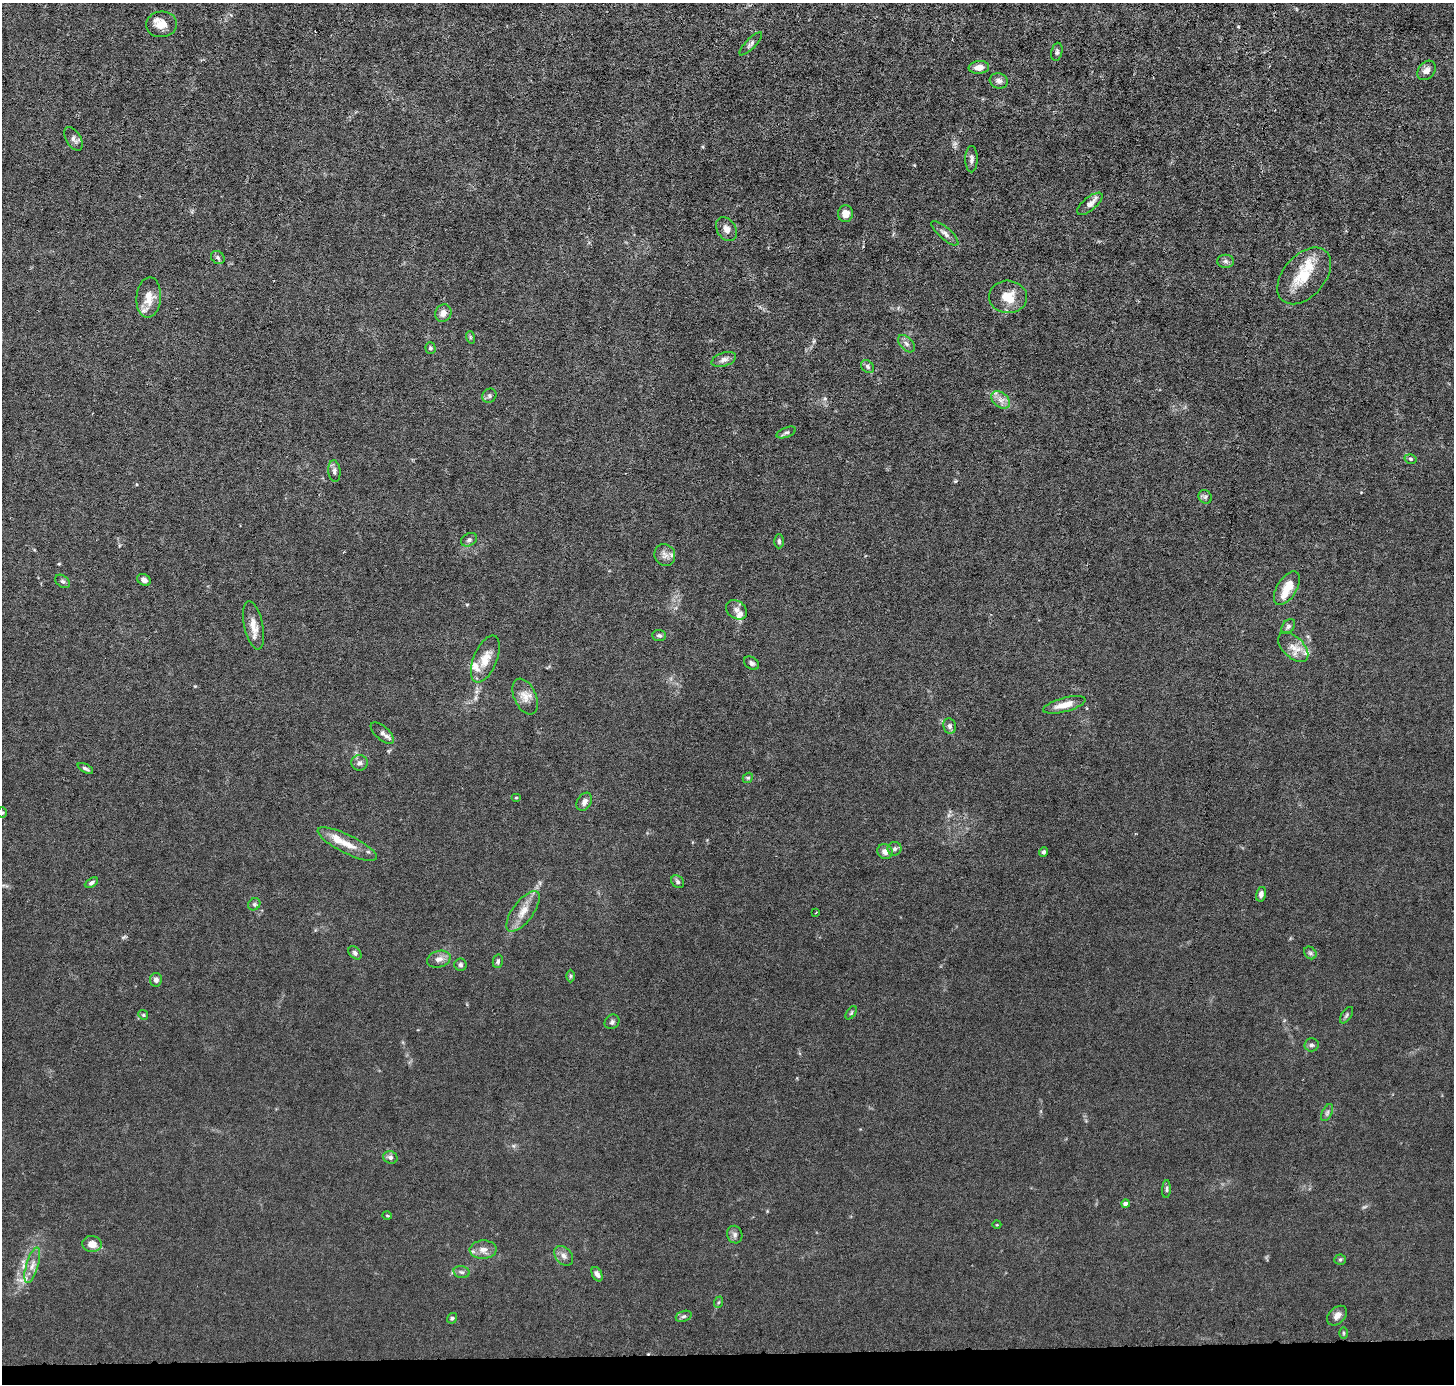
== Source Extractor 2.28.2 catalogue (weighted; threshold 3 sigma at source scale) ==
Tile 8 of 3 x 3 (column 2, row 3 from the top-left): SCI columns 1452-2903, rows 138-1519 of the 4354 x 4384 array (HDU 1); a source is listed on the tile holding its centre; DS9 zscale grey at full resolution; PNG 1456 x 1386 px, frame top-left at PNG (2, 3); each listed source drawn as its Kron ellipse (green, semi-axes under 4 px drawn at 4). Shown black and unused: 2% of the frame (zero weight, under 3 of 6 exposures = <1% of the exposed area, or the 3 px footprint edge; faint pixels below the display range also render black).
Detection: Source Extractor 2.28.2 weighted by HDU 2 'WHT'; one run over the whole footprint, this tile lists its part. Background 0.0122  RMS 0.0027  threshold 0.0111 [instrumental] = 3 sigma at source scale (4.09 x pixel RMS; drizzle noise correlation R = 1.36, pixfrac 0.8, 0.05/0.05 arcsec/px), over >= 5 px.
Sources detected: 105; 1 too faint to see at this stretch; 1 cosmic-ray / hot-pixel residue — neither listed nor drawn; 10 inside a brighter listed object's ellipse — not listed separately; the other 93 listed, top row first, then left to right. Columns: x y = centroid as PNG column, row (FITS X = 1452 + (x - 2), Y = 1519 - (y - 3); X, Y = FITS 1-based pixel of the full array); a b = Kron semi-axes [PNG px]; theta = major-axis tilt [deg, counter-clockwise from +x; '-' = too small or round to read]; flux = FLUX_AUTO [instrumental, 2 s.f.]
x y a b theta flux
162 24 15 13 5 2.7
751 44 15 5 46 0.81
1057 52 9 5 79 0.61
979 67 10 6 5 2.1
1427 70 10 8 50 1.2
999 81 9 7 -17 1.1
73 139 13 7 -58 1.1
971 159 13 6 89 0.88
1090 204 15 6 39 1.5
845 214 8 7 - 2
726 229 13 9 -57 1.5
945 233 17 6 -41 1.2
218 257 7 6 - 0.6
1225 261 8 6 0 0.65
1304 276 33 21 49 8
1008 297 19 16 -3 4.5
149 298 20 12 85 3.6
443 313 9 8 - 1.6
470 337 6 4 -71 0.33
906 344 10 6 -45 0.95
430 348 5 5 - 0.51
724 359 13 7 19 1.2
868 367 7 5 -49 0.56
489 396 7 6 - 0.55
1000 400 10 7 -40 1.5
786 432 10 5 22 0.58
1411 459 6 4 -15 0.45
334 471 11 6 -85 0.83
1205 497 7 6 - 0.59
469 540 8 6 28 0.67
779 541 7 4 90 0.46
665 555 11 10 - 1.4
144 580 7 5 -31 0.86
63 581 8 5 -37 0.59
1287 588 19 10 58 4
736 610 11 8 -36 1.1
254 625 24 9 -78 2.9
1288 626 8 5 49 0.61
659 635 7 5 -3 0.59
1293 647 18 10 -44 2.6
485 659 25 11 67 3.7
751 663 8 6 -32 0.66
525 696 19 11 -66 2.4
1064 705 22 7 15 2.7
950 726 8 6 -80 0.74
382 733 14 6 -42 1.1
360 763 8 8 - 0.79
85 768 8 4 -27 0.56
748 778 5 4 - 0.35
516 798 5 3 - 0.22
584 802 10 7 58 1.2
2 812 5 5 - 0.35
347 844 33 9 -26 3.8
895 849 7 7 - 0.68
885 852 8 7 - 1.4
1044 852 5 4 - 0.56
678 882 7 5 -46 0.51
91 883 7 4 29 0.61
1261 894 7 5 77 0.89
254 904 6 5 - 0.52
523 911 24 10 53 3.3
816 912 3 2 - 0.15
355 953 8 5 -45 0.65
1310 953 7 5 -46 0.49
439 959 12 8 15 1.6
498 961 7 5 77 0.48
460 965 6 6 - 0.52
571 976 6 4 89 0.33
156 980 7 6 - 1
851 1013 7 3 55 0.31
143 1015 5 4 - 0.32
1347 1015 9 5 57 0.48
612 1022 8 6 45 0.64
1311 1045 7 6 - 0.64
1327 1113 9 5 64 0.56
390 1157 7 6 - 0.74
1166 1189 9 4 86 0.5
1125 1204 4 4 - 1.1
387 1215 5 3 - 0.21
997 1225 4 3 - 0.17
735 1235 9 7 -71 0.85
92 1244 10 8 -8 2.1
483 1250 13 9 3 1.7
564 1256 11 8 -49 1.1
1340 1260 5 5 - 0.33
32 1265 18 6 73 1.8
462 1272 8 5 -15 0.63
597 1274 8 5 -63 0.94
719 1302 6 3 70 0.32
684 1316 8 5 18 0.56
1337 1316 11 8 44 1.5
452 1318 5 5 - 0.42
1344 1333 6 4 -90 0.32
Isophote crosses this tile's border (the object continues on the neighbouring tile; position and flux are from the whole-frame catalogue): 1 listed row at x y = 2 812